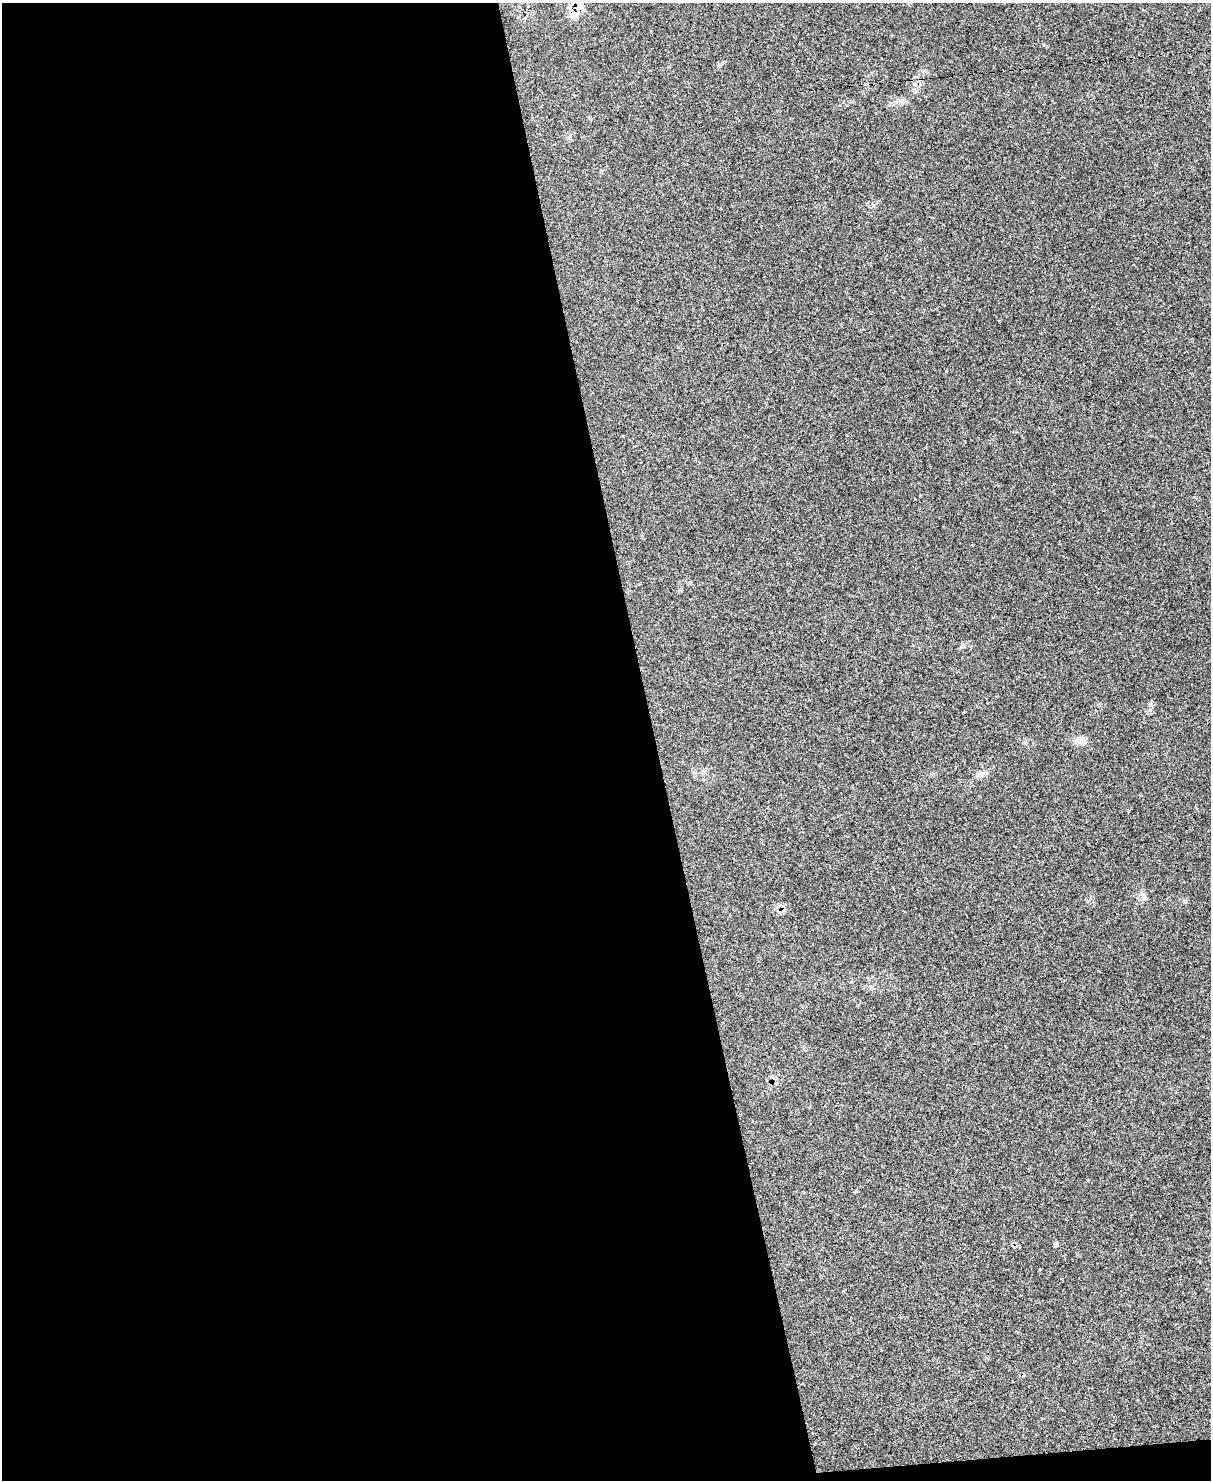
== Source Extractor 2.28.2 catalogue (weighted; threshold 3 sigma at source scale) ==
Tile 9 of 4 x 3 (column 1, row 3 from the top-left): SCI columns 50-1258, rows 255-1732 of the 4884 x 4829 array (HDU 1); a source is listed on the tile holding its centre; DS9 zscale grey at full resolution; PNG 1213 x 1482 px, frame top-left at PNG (2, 3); no overlay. Shown black and unused: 55% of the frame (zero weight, under 2 of 3 exposures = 3% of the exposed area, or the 3 px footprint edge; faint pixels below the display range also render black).
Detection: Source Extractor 2.28.2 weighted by HDU 2 'WHT'; one run over the whole footprint, this tile lists its part. Background 0.145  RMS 0.0072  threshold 0.0325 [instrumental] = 3 sigma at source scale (4.5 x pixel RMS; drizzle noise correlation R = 1.50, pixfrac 1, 0.05/0.05 arcsec/px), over >= 5 px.
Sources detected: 9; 1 inside a brighter listed object's ellipse — not listed separately; the other 8 listed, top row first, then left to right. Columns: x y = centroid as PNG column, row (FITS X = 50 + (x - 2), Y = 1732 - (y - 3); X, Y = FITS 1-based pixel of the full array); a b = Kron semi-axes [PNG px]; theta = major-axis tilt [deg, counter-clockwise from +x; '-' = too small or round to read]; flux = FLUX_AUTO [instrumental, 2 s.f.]
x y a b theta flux
578 5 25 11 -49 7.9
903 101 9 6 -14 2.4
1080 740 12 9 5 5.9
1143 897 14 4 -65 2.1
781 911 15 6 20 2.8
1056 1244 8 4 76 1.2
1200 1262 3 2 - 0.71
1040 1269 3 3 - 0.57
Overlapping masked pixels (flux is a lower limit): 2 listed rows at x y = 578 5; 781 911
Isophote crosses this tile's border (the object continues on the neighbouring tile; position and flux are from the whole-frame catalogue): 1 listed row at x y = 578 5